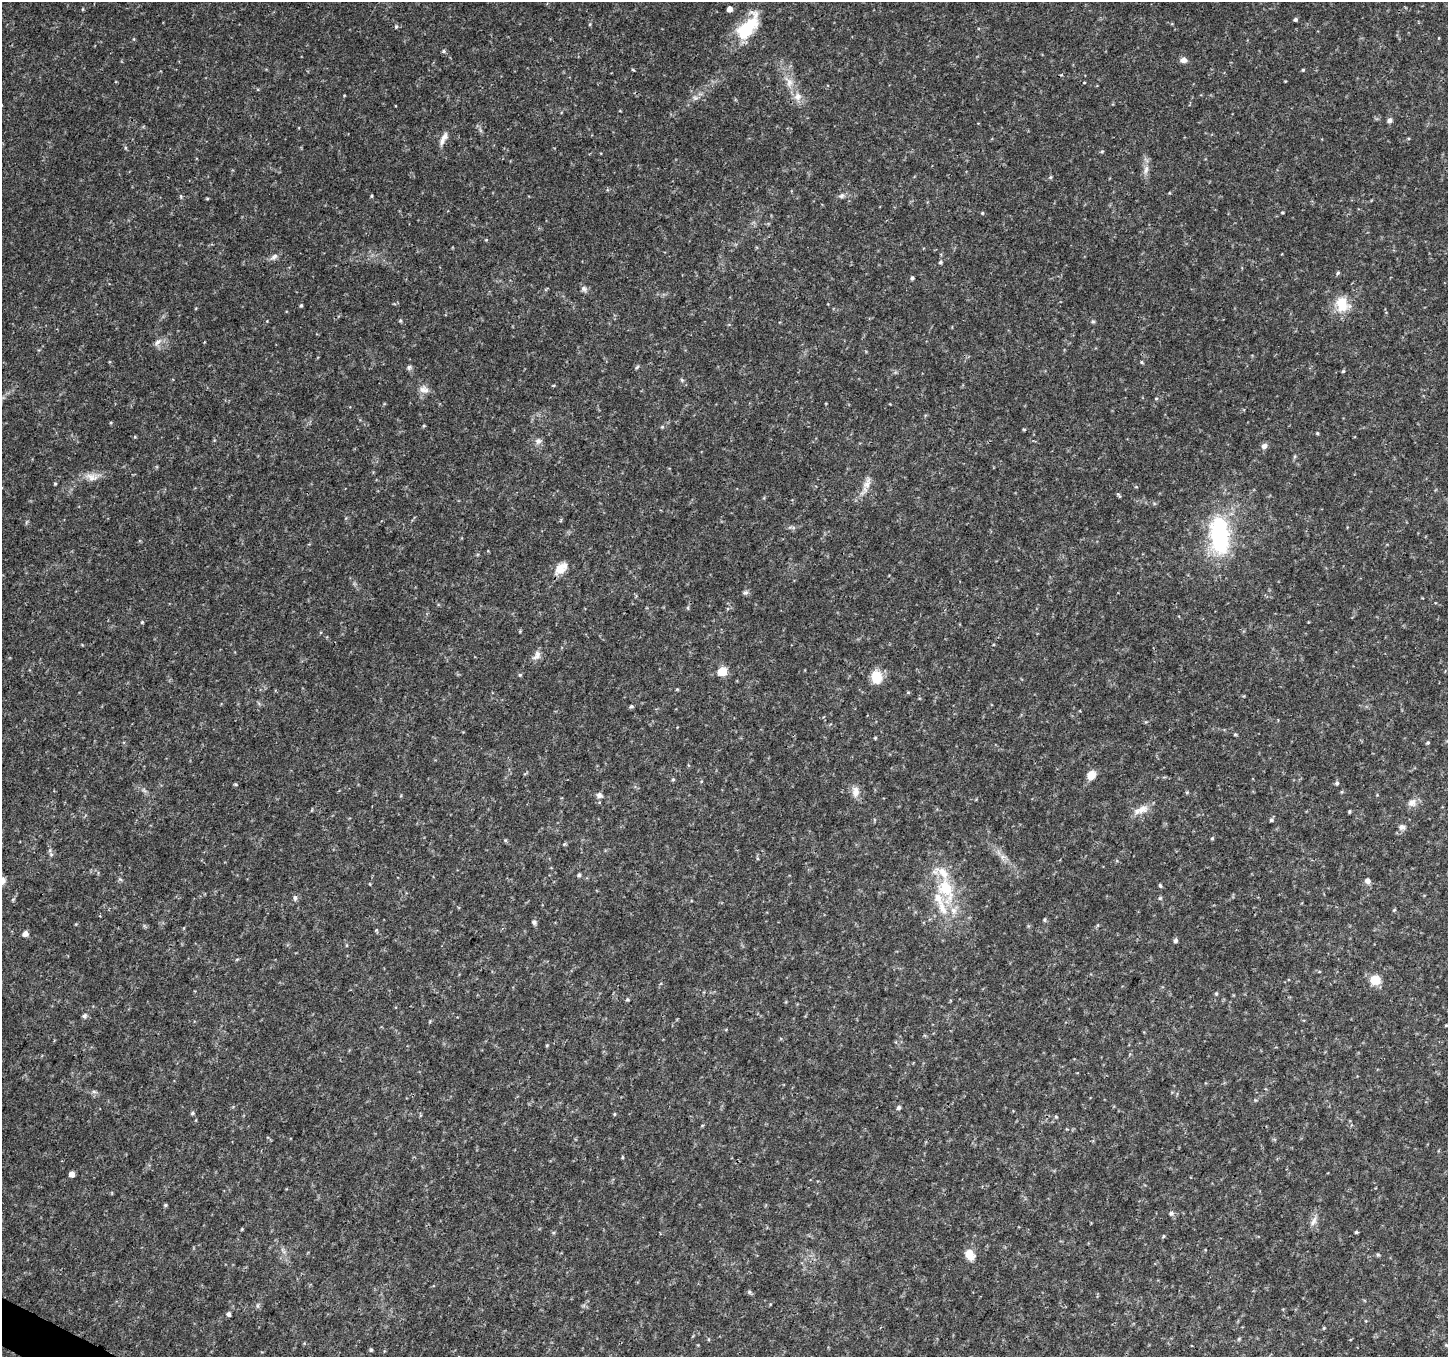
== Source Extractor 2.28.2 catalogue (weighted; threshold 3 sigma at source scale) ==
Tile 7 of 4 x 4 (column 3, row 2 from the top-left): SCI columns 2896-4341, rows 2913-4267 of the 5799 x 5891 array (HDU 1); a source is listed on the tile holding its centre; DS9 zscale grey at full resolution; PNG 1450 x 1359 px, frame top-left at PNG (2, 2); no overlay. Shown black and unused: <1% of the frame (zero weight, under 3 of 4 exposures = <1% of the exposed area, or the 3 px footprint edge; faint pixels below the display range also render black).
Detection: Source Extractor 2.28.2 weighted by HDU 2 'WHT'; one run over the whole footprint, this tile lists its part. Background 0.0333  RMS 0.0037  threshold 0.0164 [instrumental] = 3 sigma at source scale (4.5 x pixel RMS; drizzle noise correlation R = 1.50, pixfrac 1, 0.0396/0.0396 arcsec/px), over >= 5 px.
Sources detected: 125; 1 inside a brighter object's white glare — not listed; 6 inside a brighter listed object's ellipse — not listed separately; the other 118 listed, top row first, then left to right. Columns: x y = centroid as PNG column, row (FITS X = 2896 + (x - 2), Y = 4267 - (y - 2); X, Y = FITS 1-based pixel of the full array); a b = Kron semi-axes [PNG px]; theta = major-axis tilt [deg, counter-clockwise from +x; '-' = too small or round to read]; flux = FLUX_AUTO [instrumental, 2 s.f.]
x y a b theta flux
83 9 5 3 - 0.3
729 9 5 5 - 2.1
1295 20 4 4 - 0.71
590 24 5 3 - 0.37
750 25 32 18 45 14
396 26 5 4 - 0.56
134 39 5 3 - 0.34
444 51 6 4 -24 0.57
1184 60 9 7 -2 1.5
633 70 5 3 - 0.37
1303 70 4 3 - 0.39
789 82 18 10 -68 4.3
695 98 8 6 -20 1
1390 120 6 6 - 1.1
442 141 14 8 68 2.3
1102 151 5 4 - 0.45
1146 169 13 6 77 2.1
1050 177 5 5 - 0.46
181 196 5 3 - 0.41
372 196 3 3 - 0.41
841 196 8 6 33 1
207 199 5 3 - 0.36
982 213 4 4 - 0.36
1282 213 4 3 - 0.32
486 240 4 4 - 0.33
274 257 12 7 39 1.4
940 262 5 4 - 0.59
1338 273 6 4 52 0.49
912 278 4 4 - 0.72
584 289 9 7 -35 1.1
1342 304 21 17 -63 8.1
301 306 4 3 - 0.52
400 320 5 5 - 0.44
1093 322 6 4 0 0.49
158 342 13 6 42 1.6
1141 362 5 4 - 0.42
409 367 7 6 - 0.82
637 367 6 4 45 0.47
1343 371 5 4 - 0.43
682 380 6 4 -46 0.52
424 390 14 9 -15 2.4
1156 398 5 3 - 0.33
424 426 5 3 - 0.33
662 427 5 4 - 0.45
1024 429 5 3 - 0.38
1317 433 4 4 - 0.36
538 441 8 8 - 1.5
1264 446 7 7 - 1.4
92 477 19 9 -10 3.2
55 483 4 4 - 0.38
867 483 18 9 68 3.2
1119 495 8 3 -53 0.5
1220 535 50 24 -84 37
561 568 18 10 43 4.4
745 593 7 6 - 0.86
688 608 6 3 -72 0.41
142 622 4 4 - 0.36
537 655 15 9 58 2.1
722 671 5 5 - 16
520 675 5 5 - 0.44
877 677 13 10 89 7.9
631 706 5 4 - 0.61
1235 734 5 3 - 0.38
875 738 4 4 - 0.39
1428 743 5 4 - 0.44
1091 775 7 6 - 6.2
673 779 5 4 - 0.48
1337 783 6 4 15 0.65
235 784 5 3 - 0.37
855 792 15 9 -90 2.9
1187 792 6 3 18 0.38
599 795 8 7 - 1.2
1412 803 12 10 40 2.4
1142 809 17 10 23 3.8
1349 811 4 3 - 0.43
1271 820 5 5 - 0.67
1402 827 8 7 - 1.4
1212 838 5 3 - 0.36
505 840 5 4 - 0.44
51 854 6 5 - 0.63
1002 857 7 5 0 1
579 875 5 4 - 0.65
120 879 6 4 -19 0.53
1367 881 6 6 - 1.6
1160 885 6 4 -54 0.47
946 889 46 21 -62 21
295 898 8 5 -90 0.85
1160 898 5 5 - 0.5
1394 910 5 4 - 0.41
1044 920 5 4 - 0.47
534 922 6 5 - 0.92
376 930 6 3 -72 0.41
25 934 5 5 - 2.1
1175 940 5 5 - 0.9
1375 980 9 8 - 7.8
1216 993 5 4 - 0.45
627 1000 5 5 - 0.5
84 1016 7 5 45 0.82
1446 1025 5 3 - 0.31
94 1092 6 4 -1 0.68
898 1107 5 5 - 0.83
192 1113 5 4 - 0.59
614 1114 4 4 - 0.38
1056 1117 5 4 - 0.41
72 1174 5 4 - 2.8
165 1205 5 4 - 0.51
1171 1213 7 6 - 0.92
1314 1221 15 7 68 2.1
242 1229 5 3 - 0.34
1356 1232 4 3 - 0.46
1163 1236 5 4 - 0.41
969 1255 12 9 -57 4.7
1378 1255 6 4 -19 0.48
749 1292 5 5 - 0.56
229 1314 5 5 - 1
1239 1339 5 5 - 0.44
1446 1345 4 4 - 0.35
371 1350 5 4 - 0.44